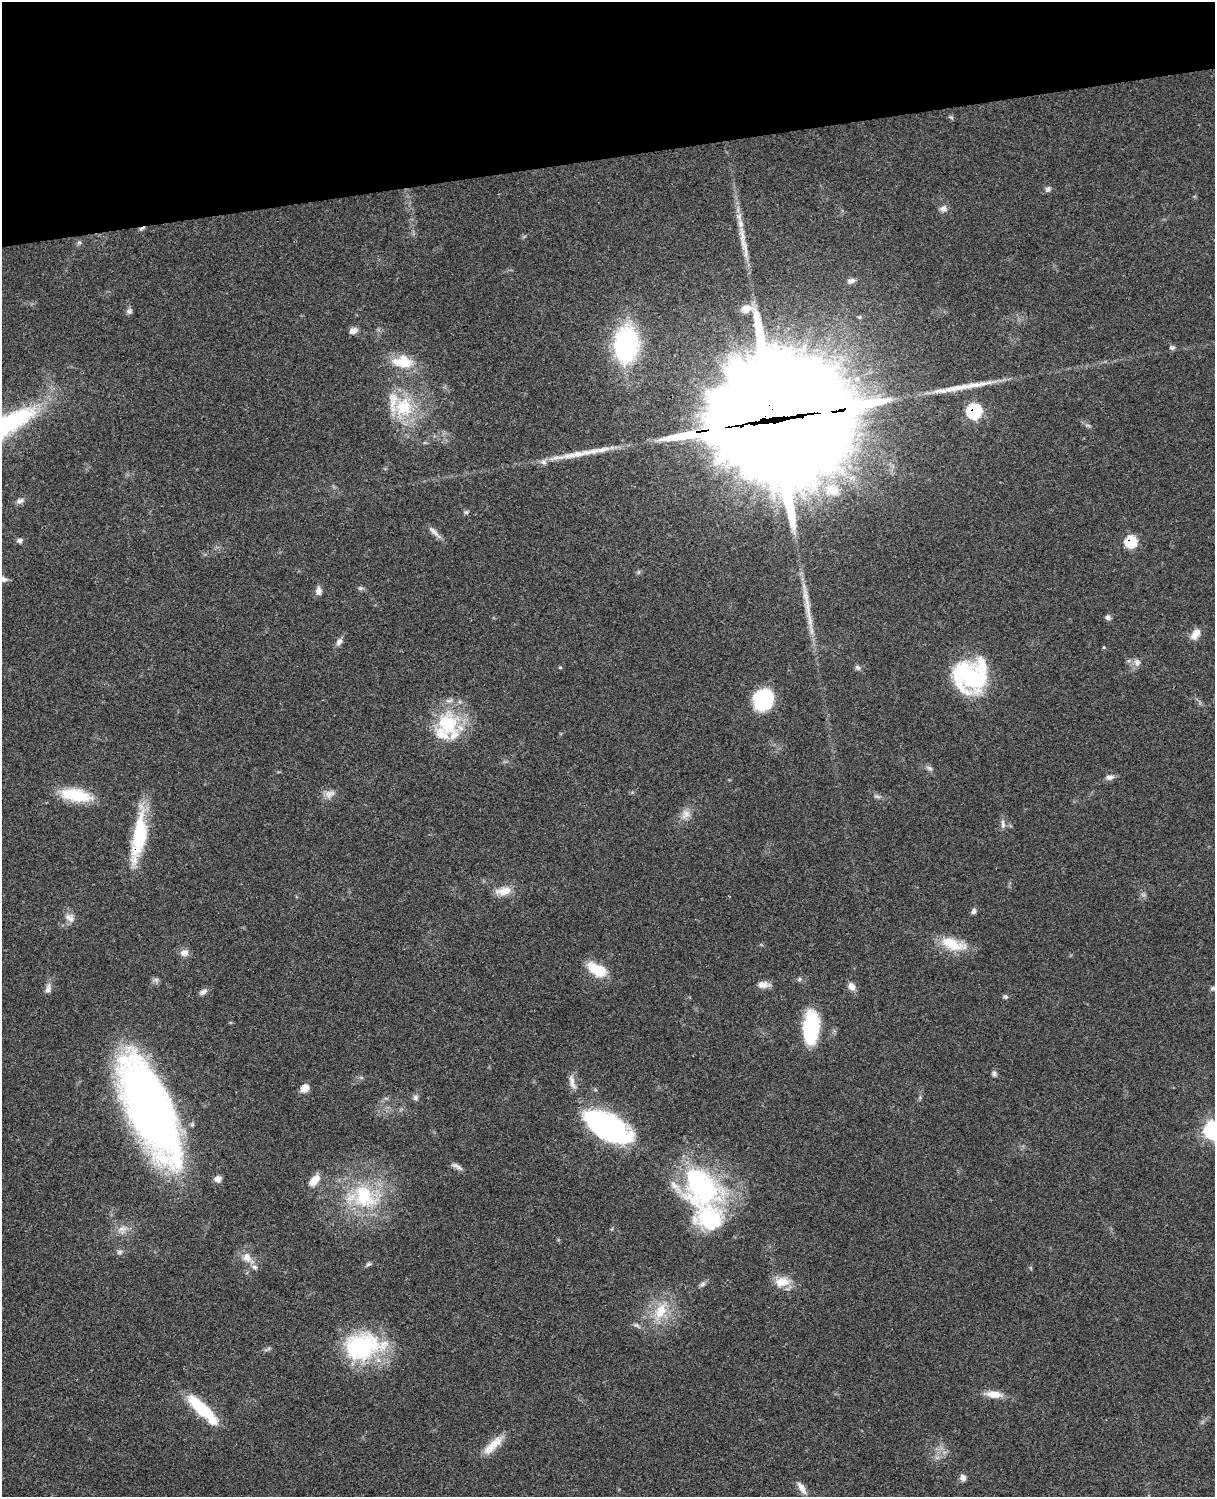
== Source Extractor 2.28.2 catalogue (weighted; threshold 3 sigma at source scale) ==
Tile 3 of 4 x 3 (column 3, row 1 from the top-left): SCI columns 2544-3756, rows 3269-4763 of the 5087 x 4928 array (HDU 1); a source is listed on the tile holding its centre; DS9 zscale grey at full resolution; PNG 1217 x 1499 px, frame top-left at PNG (2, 2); no overlay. Shown black and unused: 10% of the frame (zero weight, under 3 of 4 exposures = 6% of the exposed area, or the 3 px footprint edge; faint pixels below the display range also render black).
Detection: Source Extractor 2.28.2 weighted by HDU 2 'WHT'; one run over the whole footprint, this tile lists its part. Background 0.0799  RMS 0.0058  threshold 0.0263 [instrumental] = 3 sigma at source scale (4.5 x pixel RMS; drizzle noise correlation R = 1.50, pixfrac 1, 0.05/0.05 arcsec/px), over >= 5 px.
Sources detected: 100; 6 inside a brighter object's white glare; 1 cosmic-ray / hot-pixel residue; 3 long thin detections or spike segments (spike, bleed or trail) — not listed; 8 inside a brighter listed object's ellipse — not listed separately; the other 82 listed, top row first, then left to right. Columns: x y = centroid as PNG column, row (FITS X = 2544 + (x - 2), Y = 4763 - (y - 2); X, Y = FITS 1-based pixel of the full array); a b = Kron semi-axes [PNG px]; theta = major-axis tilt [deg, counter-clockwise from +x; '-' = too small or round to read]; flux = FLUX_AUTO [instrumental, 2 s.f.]
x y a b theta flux
951 117 6 4 -19 0.86
1048 189 8 7 - 1.5
943 209 10 8 -5 2.8
79 242 7 5 62 1.2
745 248 42 7 -78 9.5
851 281 10 6 1 2.2
129 311 7 7 - 1.7
353 331 11 7 20 3.2
626 344 44 29 85 73
1172 347 7 6 - 1.4
403 362 29 16 -4 17
404 407 28 25 82 29
974 411 8 7 - 74
773 412 82 64 -64 12000
573 455 38 9 13 12
832 490 24 17 -22 15
20 501 11 7 26 2.3
466 512 6 5 - 1
434 532 19 6 -43 3.5
20 540 8 6 8 1.8
1131 541 7 7 - 33
360 588 8 5 7 1.2
318 591 10 7 86 3.1
806 599 53 7 -79 13
1108 617 6 5 - 2
1195 634 15 9 54 4.9
339 642 11 7 55 2.5
1104 647 4 3 - 0.53
1137 662 10 9 - 2.9
560 667 5 3 - 0.54
858 667 8 5 -35 1.4
972 678 34 28 79 68
763 700 20 18 81 41
449 725 42 27 -69 36
929 768 8 6 -29 1.7
1109 777 12 7 8 2.6
329 794 15 10 16 4.2
76 795 36 14 -9 23
877 796 11 3 -15 1.3
686 814 15 11 61 5.1
1003 824 14 5 -83 2.3
139 836 58 14 81 39
503 891 22 11 9 7.4
974 911 8 6 67 1.6
70 918 15 11 -39 4.1
953 944 33 13 -19 16
184 953 10 9 - 3.6
597 969 25 13 -29 15
799 979 7 5 23 1.1
763 985 15 8 2 4.2
851 986 9 8 - 4.1
1213 988 8 6 14 1.4
48 989 15 7 81 3.2
203 992 11 6 29 2.1
1005 996 6 5 - 1.3
811 1027 32 15 87 45
994 1074 7 6 - 1.5
572 1082 22 7 -73 4.2
305 1088 9 8 - 5.2
416 1098 7 6 - 1.8
150 1110 86 32 -66 480
611 1129 44 28 -30 86
1213 1130 8 8 - 170
457 1166 18 5 -28 2.5
218 1179 7 6 - 4
314 1181 15 8 48 7
701 1187 59 46 -49 100
364 1197 39 30 -40 48
122 1229 16 6 6 4
119 1252 8 6 17 1.5
247 1258 18 12 -48 6.6
368 1264 7 5 36 1.2
782 1282 22 13 8 9
702 1284 9 5 28 1.6
661 1311 26 15 61 17
637 1325 11 4 -41 1.6
362 1346 48 30 7 63
994 1394 23 8 -5 7.3
200 1407 39 12 -42 27
493 1445 33 10 43 10
963 1477 7 7 - 2.7
801 1488 17 7 -59 4.2
Overlapping masked pixels (flux is a lower limit): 4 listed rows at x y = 974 411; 773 412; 1131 541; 139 836
Isophote crosses this tile's border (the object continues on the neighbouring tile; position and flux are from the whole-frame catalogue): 1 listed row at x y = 1213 1130